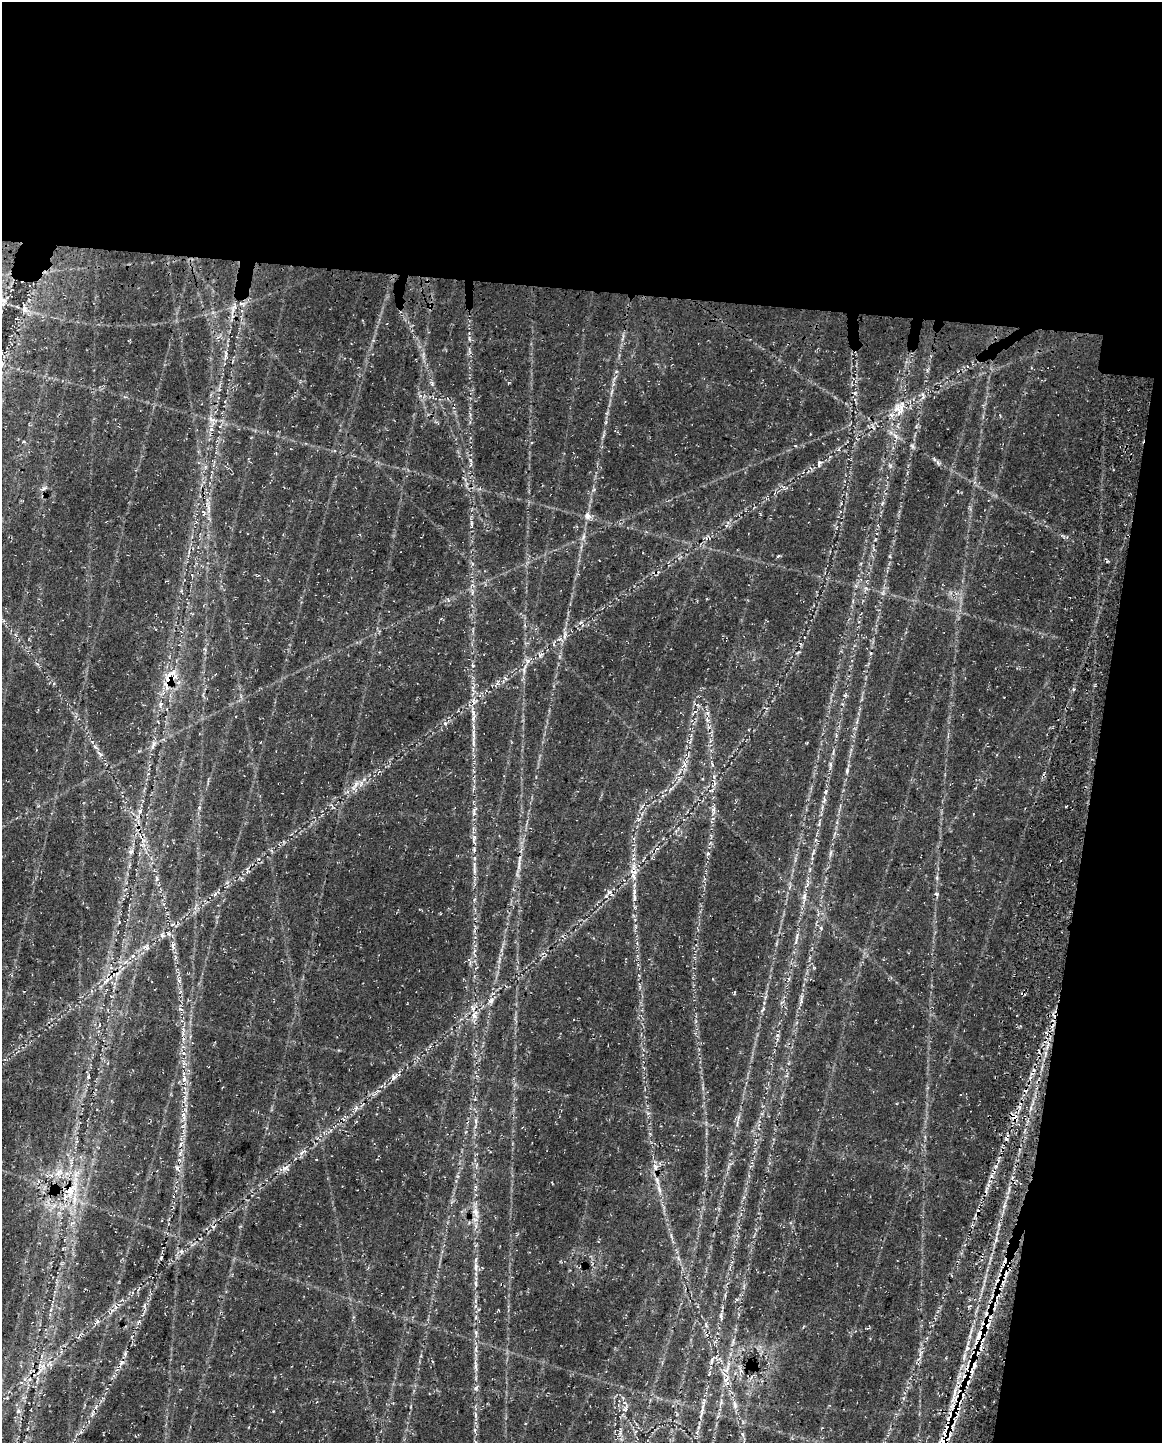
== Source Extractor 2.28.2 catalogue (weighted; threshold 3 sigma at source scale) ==
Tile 4 of 4 x 3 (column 4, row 1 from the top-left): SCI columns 3639-4798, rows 3290-4730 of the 4964 x 5196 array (HDU 1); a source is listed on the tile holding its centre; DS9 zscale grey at full resolution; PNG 1164 x 1445 px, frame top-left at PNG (2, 2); no overlay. Shown black and unused: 26% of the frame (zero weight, under 3 of 4 exposures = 14% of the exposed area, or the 3 px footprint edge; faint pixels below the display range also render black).
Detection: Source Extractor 2.28.2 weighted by HDU 2 'WHT'; one run over the whole footprint, this tile lists its part. Background 0.0396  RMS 0.0057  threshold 0.0256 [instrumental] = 3 sigma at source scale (4.5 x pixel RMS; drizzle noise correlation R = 1.50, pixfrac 1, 0.0396/0.0396 arcsec/px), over >= 5 px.
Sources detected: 152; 15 cosmic-ray / hot-pixel residue — not listed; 9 inside a brighter listed object's ellipse — not listed separately; the other 128 listed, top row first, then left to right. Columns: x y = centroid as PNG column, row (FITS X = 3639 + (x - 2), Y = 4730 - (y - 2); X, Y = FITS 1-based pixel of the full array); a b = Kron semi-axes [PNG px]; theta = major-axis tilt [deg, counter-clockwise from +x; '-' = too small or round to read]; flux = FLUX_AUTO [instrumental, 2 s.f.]
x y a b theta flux
3 301 13 7 74 3.3
234 307 15 7 65 3.7
25 309 10 8 -62 2.7
226 357 8 4 -89 1.5
855 393 7 4 54 1.1
923 396 11 4 -83 1.5
899 408 22 17 66 11
211 419 10 7 -36 2.7
212 429 8 5 -20 1.4
24 442 4 3 - 0.55
912 446 8 5 -46 1.1
839 449 6 4 71 0.78
937 462 6 4 -70 1.1
819 463 8 7 - 2
44 488 10 4 21 1.5
203 512 9 5 -45 1.7
588 516 11 8 -69 2.9
471 523 7 4 -90 0.97
726 525 6 4 -18 1
583 537 9 5 67 1.7
778 556 6 3 43 0.64
565 635 14 5 81 2.5
559 639 6 4 17 1.2
540 655 8 7 - 1.8
528 661 9 6 61 2.1
472 665 5 3 - 0.63
524 670 8 5 -83 1.6
168 680 21 12 56 12
845 695 6 5 - 0.96
161 704 7 5 53 1.5
695 712 6 4 18 0.92
473 718 11 5 84 2.5
707 719 9 5 -76 1.9
445 723 5 5 - 1.2
473 742 19 4 -89 3.3
689 742 6 5 - 1.2
153 745 13 5 70 2.5
96 747 9 3 -45 1.2
139 751 4 4 - 0.52
100 754 9 4 -36 1.4
685 764 8 5 68 2.2
830 765 8 4 -81 1.2
847 771 8 5 75 1.4
679 773 10 4 57 1.9
356 784 12 6 53 3.2
824 799 8 4 -89 1.4
713 810 7 6 - 1.8
140 811 6 5 - 1.5
474 812 13 5 -89 2.3
474 838 8 5 71 1.7
474 849 6 5 - 0.97
657 849 6 4 20 0.91
131 852 8 6 2 1.5
708 853 5 4 - 0.94
519 863 23 5 84 4.2
633 868 19 6 72 4.6
474 870 13 4 -87 2.4
157 878 8 5 -87 1.5
937 878 6 5 - 0.96
610 893 11 6 -47 1.9
936 894 6 4 -52 0.9
634 896 15 5 -86 2.7
804 896 11 6 84 2.4
162 935 7 5 -69 1.3
797 936 13 5 78 1.9
173 946 11 5 -85 2.2
146 947 10 7 3 2.5
814 968 5 3 - 0.51
107 980 14 5 45 3.6
491 1000 9 8 - 2.4
801 1001 9 3 -86 1.3
180 1009 9 5 -27 1.4
763 1009 8 4 64 1.3
475 1015 14 9 76 5.2
183 1029 7 5 -79 1.6
777 1035 6 6 - 1.3
184 1063 7 4 72 1.3
88 1077 5 4 - 0.96
184 1078 11 6 84 2.9
393 1078 9 7 73 2
376 1091 11 4 40 1.9
356 1108 8 6 21 2
1015 1117 10 8 -23 4.8
183 1118 9 4 -84 2.2
476 1121 9 4 -82 1.3
661 1126 2 2 - 0.38
181 1144 7 5 62 1.5
302 1152 13 5 36 2.5
655 1167 11 6 -80 2.8
177 1168 9 5 -71 1.8
285 1168 11 6 27 2.7
59 1172 15 9 41 6
657 1180 12 6 -70 2.7
70 1190 23 12 30 14
1004 1206 6 4 70 1.1
476 1212 17 9 -71 5.6
72 1223 6 4 18 1.1
213 1227 6 4 -19 0.94
996 1240 6 4 71 1
161 1258 6 4 81 1.1
476 1267 11 5 86 2.4
476 1283 8 4 -81 1.2
737 1299 6 4 17 0.84
115 1307 7 4 -89 1.5
721 1316 9 4 -79 1.6
96 1322 13 5 43 2.1
139 1322 6 5 - 0.98
706 1324 8 3 -85 1
476 1333 11 3 -81 1.4
980 1335 20 11 72 13
968 1348 6 5 - 1.4
476 1349 7 4 73 1.1
125 1353 7 5 72 1
920 1353 10 4 76 1.9
719 1359 9 3 13 1.4
712 1361 12 4 72 1.5
121 1363 9 6 46 2
43 1366 13 7 -19 4
476 1366 9 4 -82 1.5
974 1367 19 4 68 4.5
727 1369 15 7 57 4.3
476 1388 7 6 - 1.3
735 1404 12 6 -76 2.6
625 1409 8 7 - 2
18 1411 7 5 47 1.3
701 1413 19 4 76 2.9
92 1414 8 4 76 1
476 1415 6 4 90 1
Overlapping masked pixels (flux is a lower limit): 8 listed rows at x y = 168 680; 633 868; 107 980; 475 1015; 1015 1117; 70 1190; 980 1335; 974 1367
Unlisted compact peaks at least as high as the median listed source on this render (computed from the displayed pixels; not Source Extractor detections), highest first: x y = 199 808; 475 1430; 890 465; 273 1411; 432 383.